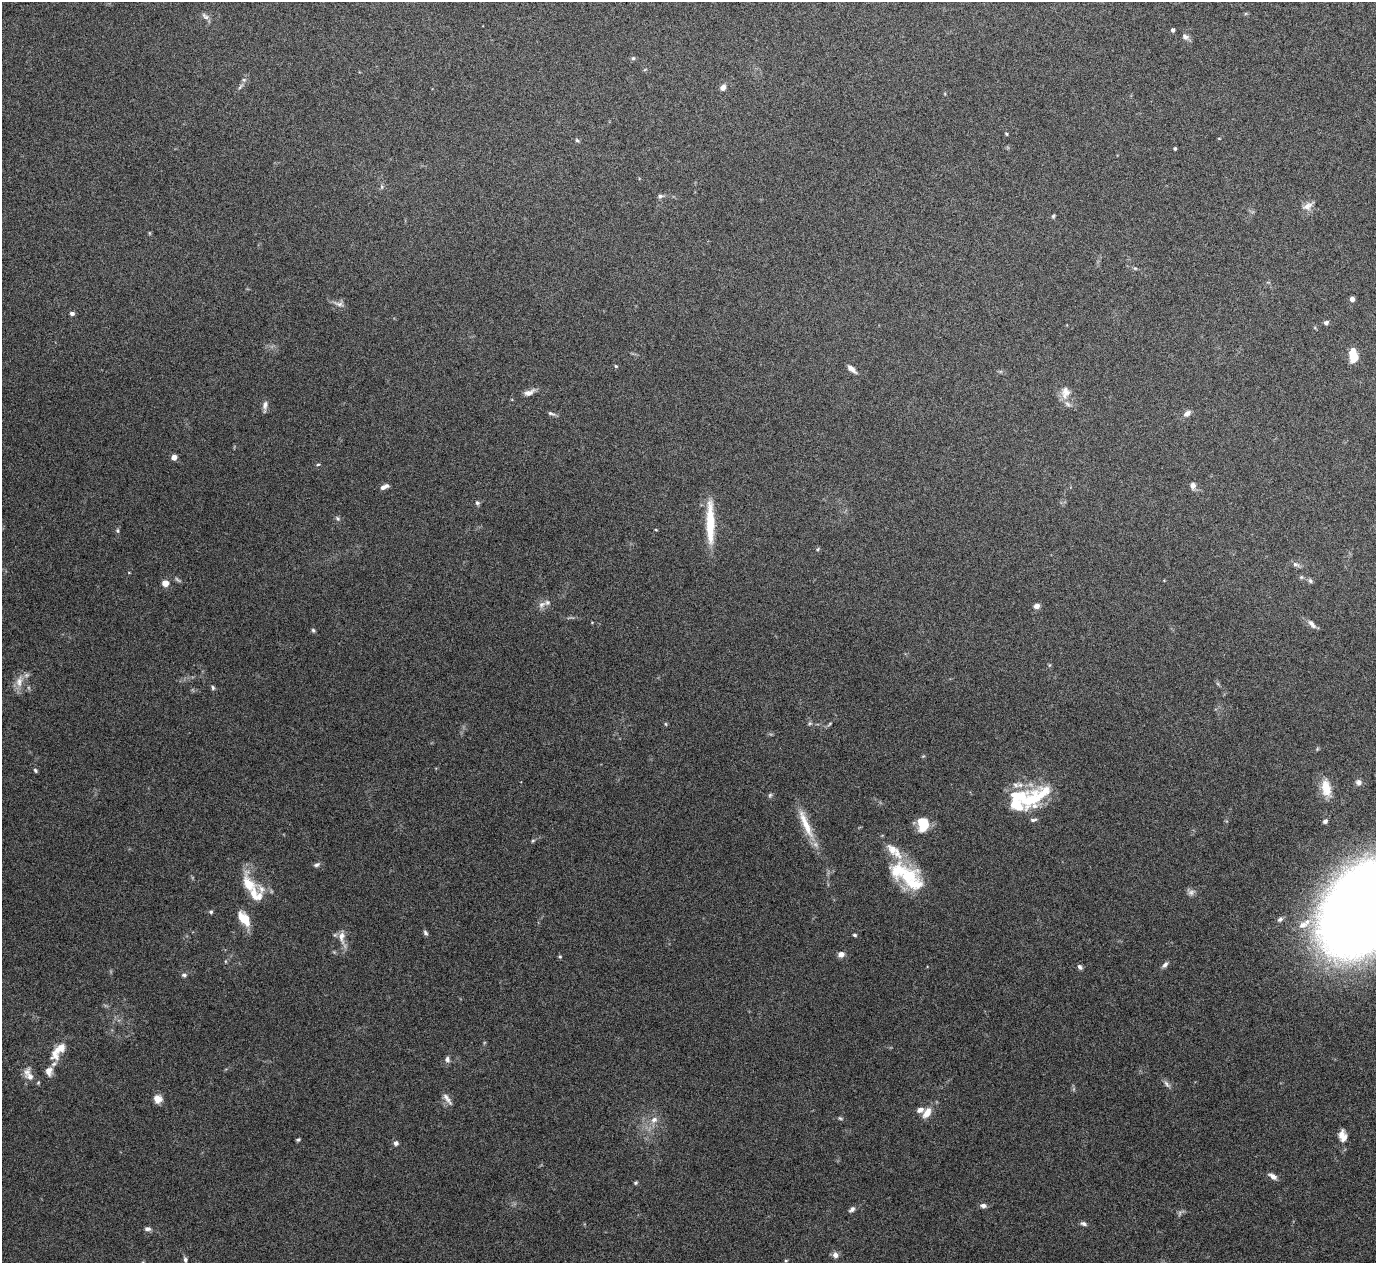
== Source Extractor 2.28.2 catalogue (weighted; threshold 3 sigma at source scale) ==
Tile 10 of 4 x 4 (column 2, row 3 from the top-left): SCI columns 1379-2752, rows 1424-2684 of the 5508 x 5497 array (HDU 1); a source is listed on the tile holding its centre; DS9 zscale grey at full resolution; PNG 1378 x 1265 px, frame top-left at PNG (2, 2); no overlay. Nothing masked; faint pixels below the display range render black.
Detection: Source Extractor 2.28.2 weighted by HDU 2 'WHT'; one run over the whole footprint, this tile lists its part. Background 0.174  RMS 0.0061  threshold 0.025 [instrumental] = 3 sigma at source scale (4.09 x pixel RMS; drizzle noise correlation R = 1.36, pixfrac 0.8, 0.05/0.05 arcsec/px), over >= 5 px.
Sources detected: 107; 1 too faint to see at this stretch — not listed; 10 inside a brighter listed object's ellipse — not listed separately; the other 96 listed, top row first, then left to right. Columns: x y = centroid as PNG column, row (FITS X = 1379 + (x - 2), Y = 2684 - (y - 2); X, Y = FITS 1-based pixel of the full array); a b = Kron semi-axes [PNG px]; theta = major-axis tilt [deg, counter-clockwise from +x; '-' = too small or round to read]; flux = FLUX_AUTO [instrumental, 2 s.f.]
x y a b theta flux
205 16 12 6 -44 1.9
1173 30 4 3 - 1.6
1185 37 8 6 -22 2.1
633 58 5 5 - 0.95
244 80 6 4 0 0.81
240 87 8 4 45 1
723 87 7 6 - 2.4
1006 134 4 3 - 0.58
577 140 6 4 -43 0.84
1175 148 3 3 - 0.87
382 187 6 4 -72 0.81
660 196 7 5 1 1.2
1307 206 15 9 25 3.7
1053 216 5 4 - 0.7
1135 268 6 4 -18 0.68
1352 299 4 4 - 3.6
339 304 13 6 -11 2.4
72 313 5 4 - 1.6
1326 323 6 5 - 1.5
1354 357 11 9 76 8.1
616 366 5 4 - 0.57
851 369 12 5 -41 2.9
529 392 14 7 19 3.1
1065 392 18 12 82 5.9
265 405 11 6 76 2.4
551 413 10 5 -15 1.3
1187 413 11 7 42 2.4
174 457 4 4 - 6.4
318 464 5 3 - 0.6
1193 485 8 7 - 2.2
384 487 10 5 24 2.7
477 503 6 5 - 1.1
338 518 7 4 -46 1
710 523 52 9 -89 19
656 530 3 3 - 0.55
118 531 7 4 -89 0.85
818 549 5 3 - 0.61
1295 564 8 6 -14 1.6
1310 581 7 5 -68 1.1
165 583 5 5 - 6
542 604 12 7 32 3
1037 606 6 5 - 2.7
1312 624 15 6 -50 2.5
313 630 6 5 - 0.93
19 682 17 9 83 5.3
213 688 6 4 -74 0.99
666 724 5 3 - 0.52
35 770 6 4 -73 0.86
1358 782 8 7 - 2
1326 788 20 11 -78 9.8
770 795 6 5 - 0.92
1033 798 48 18 33 32
1033 820 9 4 4 1.3
1325 821 5 5 - 1.4
806 824 47 8 -67 13
923 824 15 11 87 13
533 841 6 4 2 0.71
894 851 32 12 -44 12
316 865 9 5 24 1.4
908 876 32 20 14 21
248 884 27 14 -51 13
1364 908 62 42 54 1800
211 912 5 4 - 0.95
244 918 19 10 -53 9.6
1280 919 7 6 - 1.4
1303 925 13 9 22 6
425 933 8 5 -52 1.2
855 935 5 4 - 0.81
342 937 20 8 -85 4.7
841 954 7 6 - 3
560 957 5 5 - 0.81
1165 965 9 5 50 1.8
1080 967 7 5 -56 1.4
184 975 7 5 -1 1.1
60 1048 25 11 46 7.1
447 1059 8 6 -89 1.7
49 1071 12 9 78 3.9
30 1077 15 10 -25 4.8
1167 1084 12 5 -58 1.8
158 1099 10 9 - 4.3
447 1099 18 5 -55 2.8
927 1113 14 8 55 5.5
840 1118 6 4 -42 0.76
654 1120 10 8 32 3.6
1341 1134 13 7 68 3.7
298 1140 5 3 - 0.79
396 1143 6 6 - 1.6
1273 1176 11 5 -33 2.6
636 1183 5 4 - 0.78
983 1206 7 5 -14 2
852 1209 8 5 40 1.7
1083 1224 7 5 -21 1.4
148 1229 8 5 -5 1.6
835 1255 8 7 - 2.5
185 1260 7 5 -86 1.2
786 1261 5 3 - 0.54
Isophote crosses this tile's border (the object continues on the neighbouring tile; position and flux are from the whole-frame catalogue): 1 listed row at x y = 1364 908